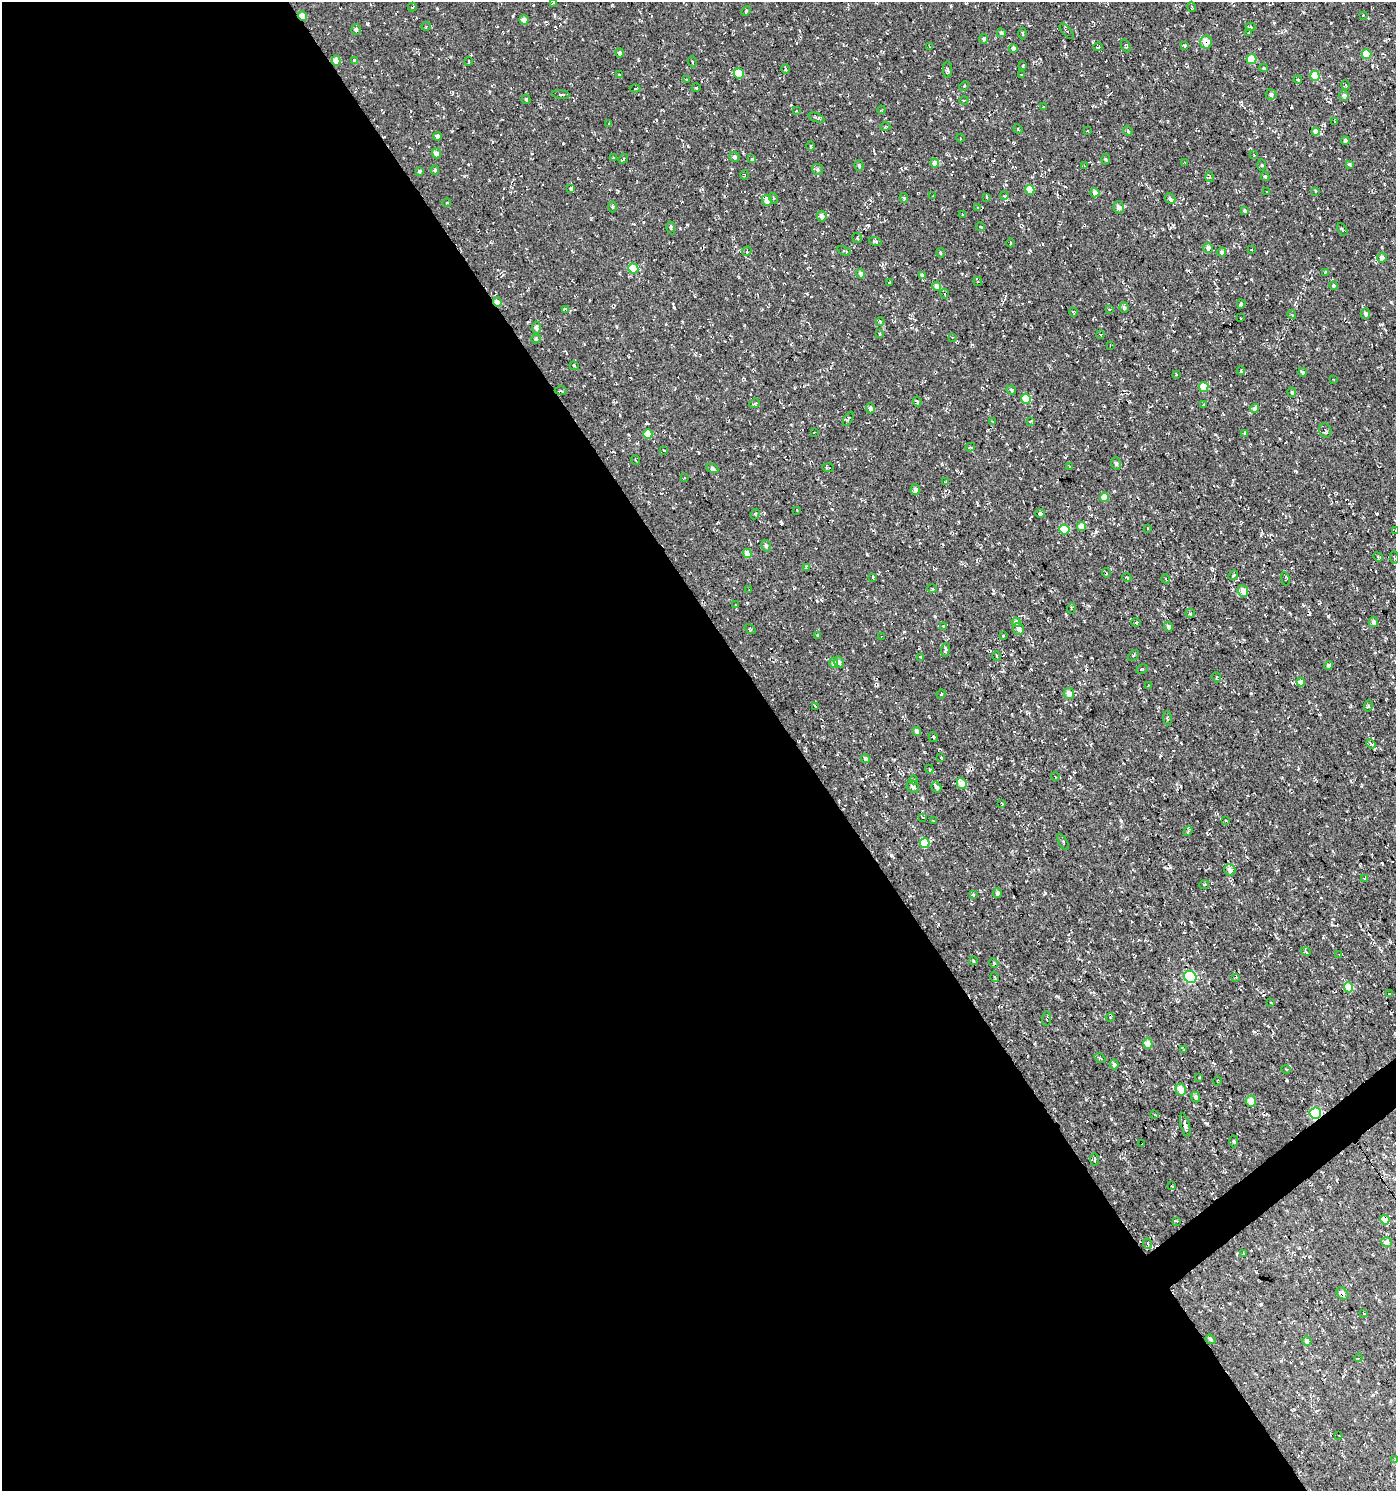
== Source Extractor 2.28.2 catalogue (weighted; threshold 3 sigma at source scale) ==
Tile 9 of 4 x 4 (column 1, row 3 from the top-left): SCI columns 192-1585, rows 1491-2979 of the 5894 x 5958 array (HDU 1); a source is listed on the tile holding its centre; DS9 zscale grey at full resolution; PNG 1398 x 1493 px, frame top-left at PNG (2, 2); each listed source drawn as its Kron ellipse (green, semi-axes under 4 px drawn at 4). Shown black and unused: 58% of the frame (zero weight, under 3 of 4 exposures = <1% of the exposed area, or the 3 px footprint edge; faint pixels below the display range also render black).
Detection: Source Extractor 2.28.2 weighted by HDU 2 'WHT'; one run over the whole footprint, this tile lists its part. Background -0.0373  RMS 0.0053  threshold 0.0238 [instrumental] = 3 sigma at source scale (4.5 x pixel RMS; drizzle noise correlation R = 1.50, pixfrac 1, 0.0396/0.0396 arcsec/px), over >= 5 px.
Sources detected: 310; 25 cosmic-ray / hot-pixel residue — neither listed nor drawn; the other 285 listed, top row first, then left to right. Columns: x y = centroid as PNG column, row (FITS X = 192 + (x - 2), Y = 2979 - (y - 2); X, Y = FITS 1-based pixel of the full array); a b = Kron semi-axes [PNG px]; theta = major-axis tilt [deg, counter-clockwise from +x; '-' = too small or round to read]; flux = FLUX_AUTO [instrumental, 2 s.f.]
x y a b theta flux
553 3 4 2 - 0.48
412 7 4 3 - 0.41
1192 7 5 3 - 0.48
746 11 5 3 - 0.46
1363 15 3 2 - 0.44
302 16 5 4 - 4.9
524 20 4 4 - 2.4
426 26 5 3 - 0.49
1250 27 5 4 - 0.66
356 30 5 5 - 1
1067 31 9 4 -49 0.99
1249 32 4 3 - 0.36
1001 33 4 4 - 0.96
1023 33 6 2 -89 0.54
984 39 5 4 - 0.98
1206 42 6 6 - 5.7
1184 45 4 3 - 0.62
1126 46 7 4 -68 0.66
929 47 3 2 - 0.34
1098 47 4 2 - 0.43
1013 49 4 4 - 1.6
620 53 5 4 - 1.9
1366 54 5 4 - 9.2
1251 59 5 5 - 9.4
336 61 5 4 - 4.8
355 61 4 4 - 1.7
469 61 4 2 - 0.5
692 62 5 3 - 0.64
1023 66 4 2 - 0.45
1264 68 4 4 - 0.56
785 69 5 3 - 0.59
947 70 8 4 -89 0.82
739 74 5 5 - 8.1
619 75 4 3 - 0.36
1021 75 3 2 - 0.39
1315 76 5 4 - 10
686 79 3 2 - 0.33
1298 80 4 3 - 0.48
1346 85 4 3 - 0.51
964 86 5 3 - 0.58
635 88 5 3 - 0.46
696 88 4 3 - 0.37
1271 94 5 5 - 1.2
561 95 9 3 -7 0.75
1344 95 5 5 - 1.7
526 99 5 4 - 0.85
964 100 4 3 - 0.5
1043 107 2 2 - 0.34
881 110 4 4 - 0.55
796 111 3 2 - 0.34
817 118 9 3 -22 0.92
1335 121 2 2 - 0.36
608 124 4 2 - 0.34
885 127 5 3 - 0.46
1018 129 5 3 - 0.49
1087 131 4 2 - 0.32
1128 131 5 4 - 0.57
1316 132 4 4 - 3.6
437 136 4 4 - 1.7
960 138 4 3 - 0.42
1345 141 4 4 - 1.3
810 146 4 3 - 0.55
436 153 5 4 - 2.3
1254 155 4 3 - 0.44
734 157 5 5 - 1.1
613 158 3 2 - 0.69
623 159 5 3 - 0.58
752 159 4 4 - 0.75
1105 159 5 3 - 0.6
935 163 4 4 - 4.3
1185 163 3 2 - 0.38
1349 164 4 3 - 0.6
1262 165 5 3 - 0.47
859 166 5 4 - 0.85
1084 166 2 2 - 0.35
818 169 5 5 - 1.1
435 170 4 4 - 0.79
419 171 4 3 - 0.6
745 175 4 3 - 0.5
1265 176 4 4 - 1.1
1210 177 5 3 - 0.49
571 189 4 3 - 28
1030 190 5 4 - 6.8
1316 191 4 3 - 0.41
1266 192 3 2 - 0.35
1095 193 5 4 - 3.1
932 196 3 2 - 0.31
1004 196 4 3 - 0.42
986 197 3 2 - 0.49
773 198 5 3 - 0.54
904 198 5 4 - 0.86
1170 199 6 4 -48 1.4
767 200 5 5 - 4
447 203 4 3 - 0.49
612 207 5 3 - 0.59
977 207 3 3 - 0.56
1119 207 6 5 - 1.9
1244 211 3 3 - 0.89
962 214 3 3 - 0.57
822 216 5 5 - 1.8
981 227 4 3 - 0.58
671 228 6 3 -77 0.84
1342 229 7 3 -59 0.53
857 238 5 5 - 0.89
875 241 6 4 -16 0.92
1010 243 4 3 - 0.43
1208 248 5 4 - 2.3
1251 250 3 2 - 0.4
747 251 5 4 - 0.67
844 251 7 4 -24 0.82
1222 252 5 4 - 1.1
940 253 5 3 - 0.57
1382 258 5 4 - 2.4
633 268 5 5 - 15
1325 272 4 3 - 0.55
861 274 5 4 - 2.3
922 275 4 3 - 1.2
978 281 4 3 - 0.45
890 282 3 2 - 0.34
937 286 4 4 - 2.8
1334 286 4 4 - 0.95
945 294 4 3 - 0.58
497 302 4 3 - 2.8
1241 304 4 3 - 0.93
1124 308 5 4 - 1
565 309 3 2 - 0.44
1109 309 3 2 - 0.31
1073 312 4 3 - 0.48
1366 314 5 4 - 1.3
1292 315 4 3 - 0.49
1240 318 2 2 - 0.35
880 321 4 4 - 0.68
536 328 6 4 -80 1.9
880 333 3 3 - 0.59
1100 334 4 3 - 0.42
952 337 4 3 - 0.41
536 339 5 4 - 0.69
1110 345 3 3 - 0.37
574 366 5 3 - 0.58
1241 371 4 3 - 0.73
1303 372 4 3 - 0.82
1176 375 3 3 - 0.4
1333 379 3 2 - 0.38
1204 387 5 4 - 8.6
1011 390 5 4 - 0.76
561 391 6 3 -1 0.57
1292 392 5 4 - 0.71
1026 398 5 5 - 12
917 401 5 3 - 0.81
754 403 5 4 - 0.71
1203 405 3 2 - 0.4
870 408 5 4 - 1.8
1255 409 5 4 - 2.5
848 419 8 2 60 0.55
1031 421 3 3 - 0.46
993 422 3 2 - 0.37
1325 430 7 6 - 1.3
814 433 3 2 - 0.47
648 434 5 4 - 8.5
1244 434 4 3 - 0.66
970 447 5 3 - 0.58
664 450 3 3 - 0.39
635 460 5 3 - 0.45
1116 463 6 5 - 1.2
1069 467 3 2 - 0.39
712 468 6 4 -28 1.4
828 468 6 2 -3 0.58
684 478 4 2 - 0.34
945 482 4 3 - 0.5
915 490 5 4 - 1.6
1104 497 4 4 - 5.6
796 510 3 2 - 0.31
1040 513 5 3 - 1.1
755 514 5 4 - 0.69
1081 526 4 4 - 5.7
1148 528 2 2 - 0.41
1064 530 5 5 - 15
1395 530 4 3 - 0.52
766 546 6 4 -75 0.9
747 554 5 4 - 5.4
1378 557 5 4 - 0.54
1394 558 6 2 -85 0.59
806 568 4 4 - 0.5
1106 573 5 3 - 0.45
1233 575 5 2 - 0.39
1127 577 5 3 - 0.81
873 578 3 3 - 0.44
1166 579 4 3 - 0.42
1285 579 7 3 -78 0.49
932 588 5 3 - 0.54
749 590 3 2 - 0.32
1243 591 6 5 - 4.5
736 605 3 2 - 0.32
1071 608 5 2 - 0.58
1190 613 5 2 - 0.37
1016 622 5 4 - 2.4
1136 622 5 4 - 0.7
1373 622 5 4 - 1.4
943 626 3 3 - 0.49
1168 627 5 4 - 1.5
750 629 6 3 -35 0.52
1019 629 6 5 - 2.1
818 635 3 2 - 0.42
1003 636 4 2 - 0.32
881 637 3 2 - 0.36
945 650 7 3 85 0.98
1133 655 6 2 46 0.49
997 656 4 2 - 0.38
921 657 4 3 - 0.51
839 662 6 5 - 1.5
834 663 5 4 - 2.3
1328 665 4 4 - 1.2
1142 669 6 2 30 0.45
1216 677 5 3 - 0.54
1301 682 4 4 - 4.4
1148 685 3 2 - 0.32
941 694 4 3 - 0.39
1069 694 6 5 - 3.2
815 706 3 2 - 0.34
1368 706 6 3 72 0.58
1167 718 7 2 -86 0.65
917 731 4 4 - 2.1
933 737 5 3 - 0.56
1371 744 5 4 - 0.79
941 757 3 2 - 0.49
865 759 4 4 - 1.1
929 769 4 3 - 0.59
1055 776 4 3 - 0.41
914 780 4 3 - 0.6
962 783 6 5 - 5.9
913 787 6 5 - 2.1
936 787 6 4 -57 1.4
1002 804 3 2 - 0.39
923 817 3 2 - 0.38
933 821 3 2 - 0.37
1225 821 3 2 - 0.55
1188 831 5 4 - 0.71
1063 842 9 2 -59 0.55
925 843 5 5 - 13
1230 870 6 5 - 2.7
1365 878 3 2 - 0.36
1204 885 5 3 - 0.43
997 893 5 4 - 1.2
973 895 3 3 - 1.2
1306 952 5 3 - 0.44
1339 955 4 2 - 0.33
973 961 4 3 - 0.38
994 963 5 4 - 0.62
995 977 5 3 - 0.45
1190 977 6 5 - 42
1236 977 2 2 - 0.44
1349 987 5 4 - 14
1389 994 4 3 - 0.34
1271 1003 3 2 - 0.3
1110 1017 4 4 - 0.61
1046 1019 7 3 84 0.64
1148 1043 5 4 - 5.4
1184 1050 3 3 - 0.53
1100 1058 6 3 -36 0.6
1114 1064 5 3 - 1.5
1286 1069 5 3 - 0.42
1199 1077 3 2 - 0.41
1217 1081 4 3 - 0.39
1181 1090 6 5 - 6.3
1196 1097 5 4 - 1.3
1251 1101 5 5 - 5.8
1315 1113 6 5 - 39
1155 1115 4 3 - 0.7
1185 1125 12 4 -76 1.6
1234 1141 6 3 88 0.69
1142 1144 2 2 - 0.37
1095 1160 6 3 -90 0.63
1172 1186 3 2 - 0.42
1385 1220 5 4 - 5
1177 1221 3 3 - 0.47
1387 1242 5 5 - 2.7
1148 1244 5 3 - 0.56
1243 1253 4 2 - 0.4
1342 1293 7 5 -48 2.5
1364 1313 3 2 - 0.49
1210 1339 5 4 - 0.83
1307 1341 4 4 - 2.1
1358 1358 4 2 - 0.83
1339 1436 2 2 - 0.28
1395 1460 4 3 - 0.57
Overlapping masked pixels (flux is a lower limit): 7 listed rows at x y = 302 16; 1206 42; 336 61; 497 302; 1315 1113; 1385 1220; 1342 1293
Isophote crosses this tile's border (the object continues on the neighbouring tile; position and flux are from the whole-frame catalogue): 2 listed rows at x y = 1395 530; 1395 1460
Unlisted compact peaks at least as high as the median listed source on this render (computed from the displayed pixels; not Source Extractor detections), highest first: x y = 367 24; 891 855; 674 307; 1045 893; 867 554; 1287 1080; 868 225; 513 16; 1251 279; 1295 471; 1170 867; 1121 821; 1207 1124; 1331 23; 1308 879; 1111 1119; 687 225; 1125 446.